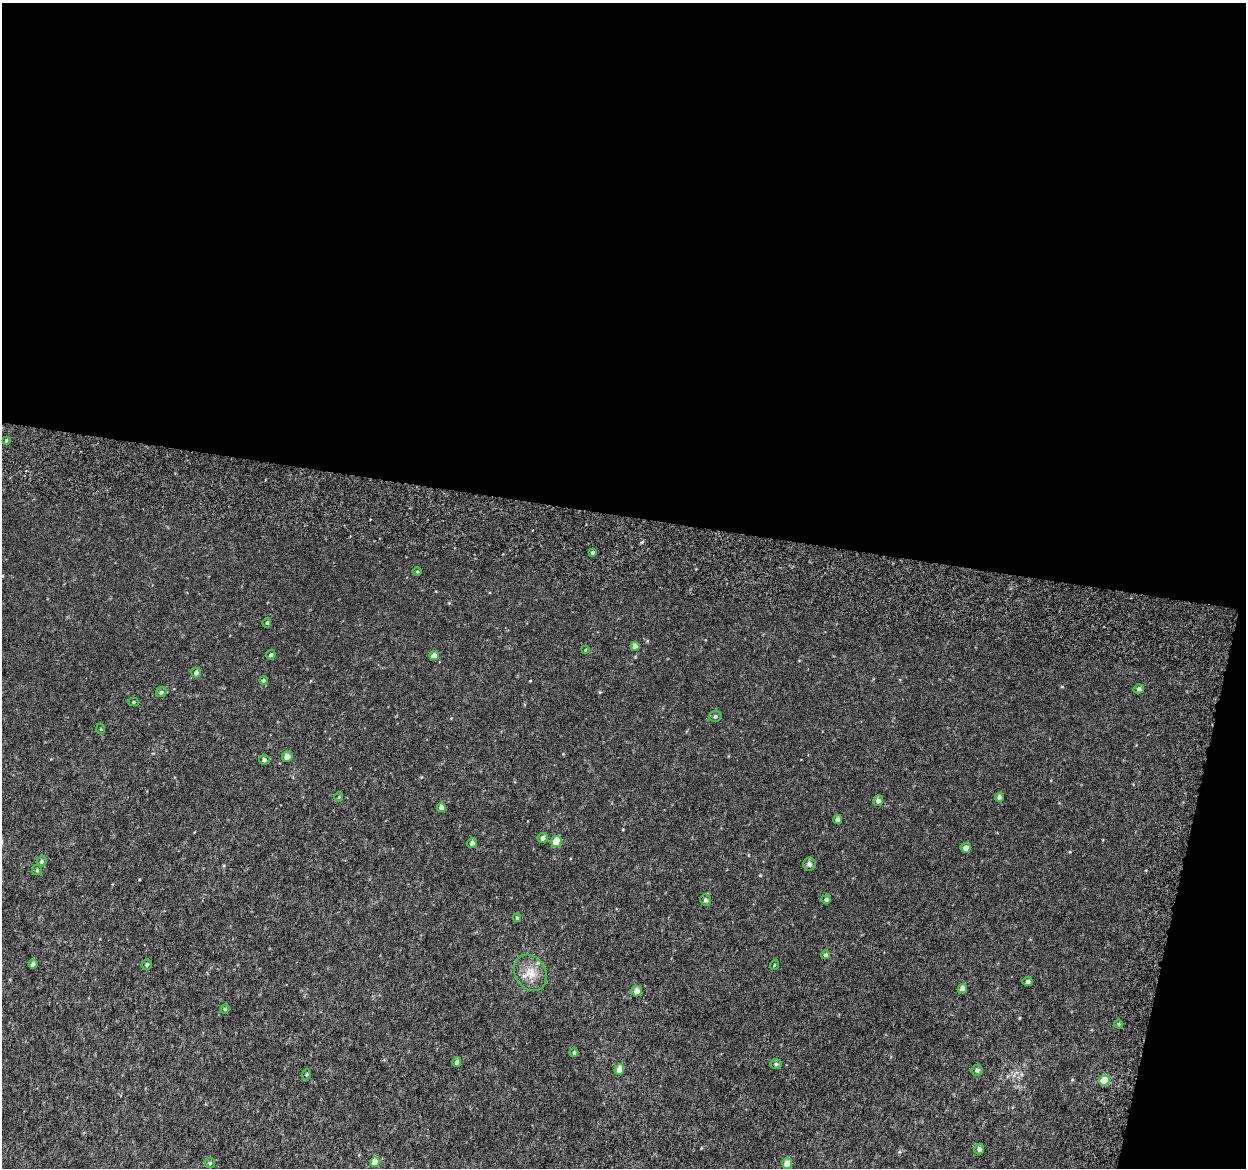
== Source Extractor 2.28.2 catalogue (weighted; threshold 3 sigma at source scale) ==
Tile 4 of 4 x 4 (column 4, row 1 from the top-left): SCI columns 3782-5025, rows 3805-4970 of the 5084 x 5337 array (HDU 1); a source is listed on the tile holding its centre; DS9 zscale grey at full resolution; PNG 1248 x 1170 px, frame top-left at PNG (2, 3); each listed source drawn as its Kron ellipse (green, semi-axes under 4 px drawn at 4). Shown black and unused: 47% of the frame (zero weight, under 6 of 12 exposures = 5% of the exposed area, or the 3 px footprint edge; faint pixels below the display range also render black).
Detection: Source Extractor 2.28.2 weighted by HDU 2 'WHT'; one run over the whole footprint, this tile lists its part. Background 0.00184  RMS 0.0014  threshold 0.00563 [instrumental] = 3 sigma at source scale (4.09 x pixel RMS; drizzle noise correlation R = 1.36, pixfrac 0.8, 0.0396/0.0396 arcsec/px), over >= 5 px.
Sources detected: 53; all 53 listed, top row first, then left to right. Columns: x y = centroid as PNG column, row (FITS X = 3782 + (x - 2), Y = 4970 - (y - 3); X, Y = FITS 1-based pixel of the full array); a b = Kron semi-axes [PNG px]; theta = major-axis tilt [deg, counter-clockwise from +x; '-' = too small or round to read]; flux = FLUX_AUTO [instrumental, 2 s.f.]
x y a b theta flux
6 440 4 3 - 0.13
593 552 4 3 - 0.27
417 571 5 3 - 0.11
267 623 5 4 - 0.22
635 646 4 4 - 0.81
585 650 4 3 - 0.11
271 655 5 4 - 0.25
434 656 5 4 - 1
196 673 5 4 - 0.37
263 680 4 4 - 0.22
1139 689 5 4 - 0.28
161 692 5 5 - 0.26
134 702 5 4 - 0.16
715 716 6 5 - 0.32
101 729 5 3 - 0.1
287 757 5 5 - 0.95
264 760 5 5 - 0.32
339 797 5 3 - 0.1
1000 797 4 4 - 0.53
878 801 5 5 - 0.45
441 807 4 4 - 0.65
838 819 4 4 - 0.52
543 838 5 5 - 0.47
556 841 5 5 - 2.2
472 843 5 5 - 0.4
966 848 5 5 - 0.7
41 861 5 5 - 0.26
809 864 6 6 - 0.37
37 870 5 5 - 0.17
826 899 5 4 - 0.29
705 900 5 5 - 0.3
517 918 4 4 - 0.18
825 955 4 4 - 0.23
33 964 4 4 - 0.48
147 964 5 5 - 0.23
774 965 5 3 - 0.098
530 973 19 15 -58 1.8
1028 981 5 4 - 0.34
962 988 5 4 - 0.82
637 991 5 5 - 0.72
225 1009 5 4 - 0.14
1119 1024 4 3 - 0.11
574 1052 4 4 - 0.24
457 1062 5 4 - 0.39
776 1064 6 5 - 0.21
619 1069 5 5 - 1.1
977 1070 5 5 - 0.34
307 1074 5 3 - 0.13
1104 1080 5 5 - 4.3
979 1149 5 5 - 0.41
375 1162 5 4 - 1.4
210 1163 5 5 - 0.17
787 1164 5 5 - 1.4